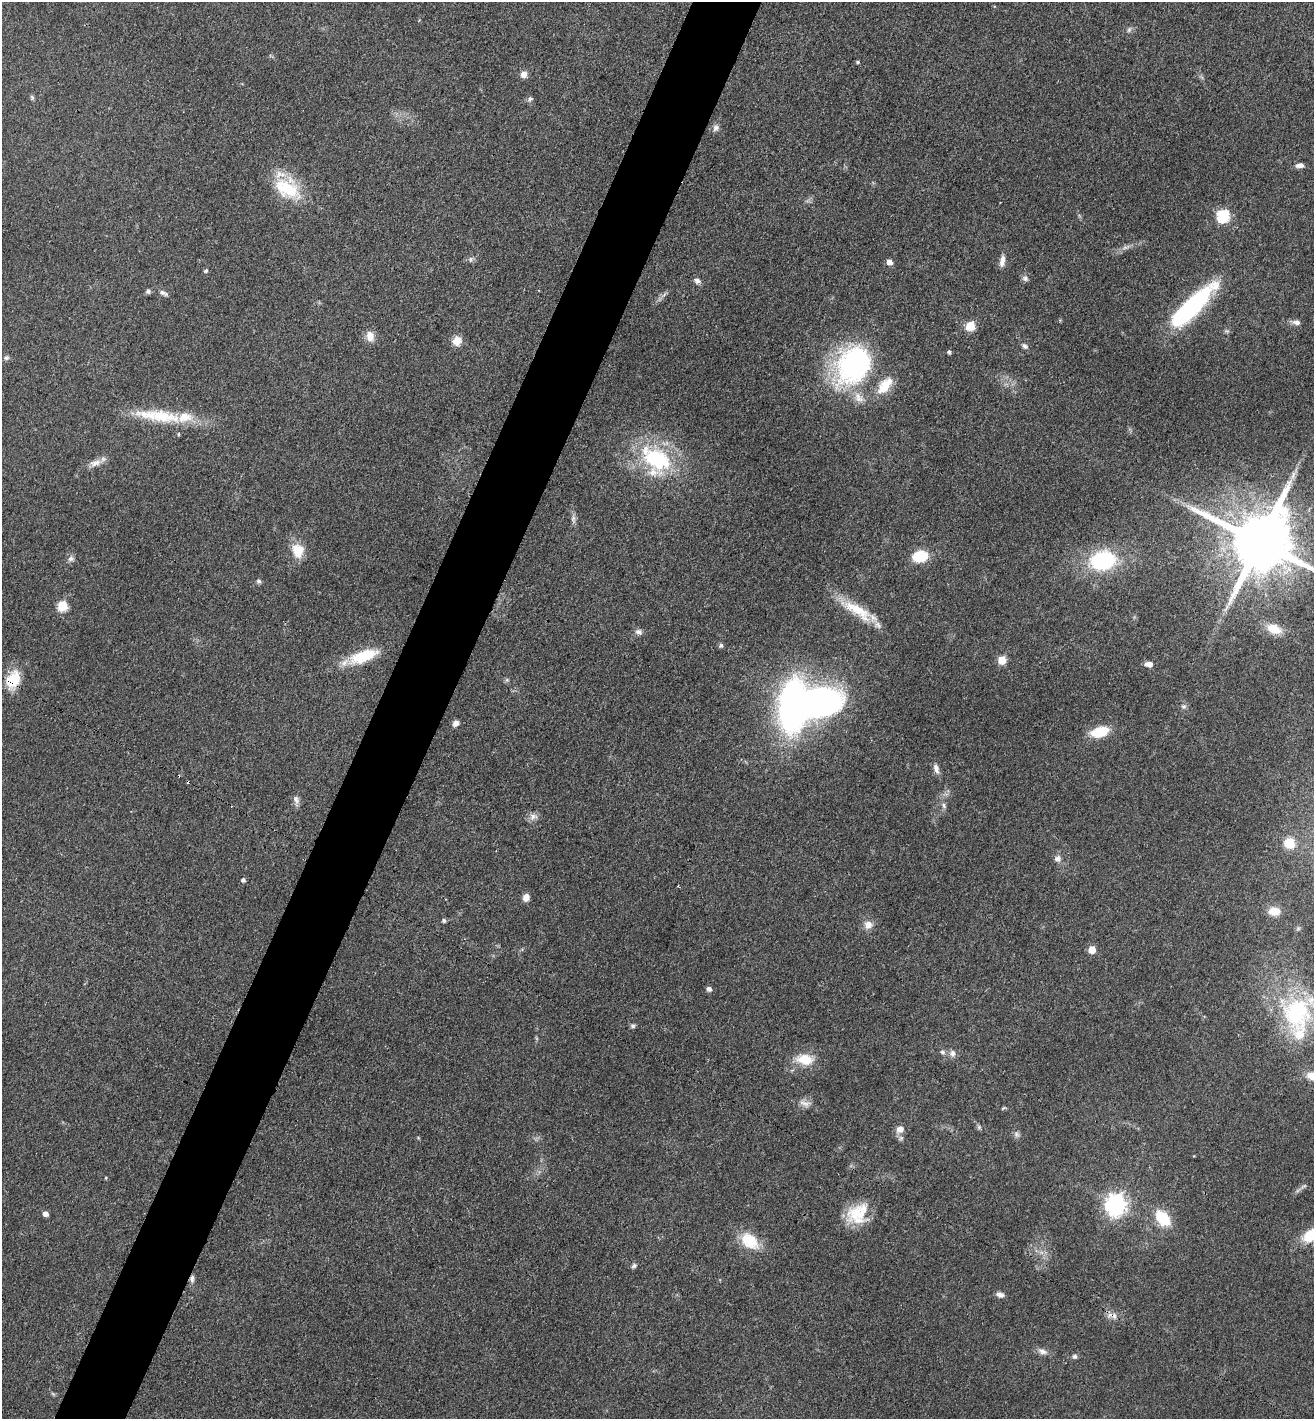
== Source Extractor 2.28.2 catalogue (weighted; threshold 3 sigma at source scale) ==
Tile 7 of 4 x 4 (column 3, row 2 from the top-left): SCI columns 2784-4095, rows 2846-4262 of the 5702 x 5692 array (HDU 1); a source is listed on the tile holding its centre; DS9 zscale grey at full resolution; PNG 1316 x 1421 px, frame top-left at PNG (2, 2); no overlay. Shown black and unused: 5% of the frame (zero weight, under 3 of 4 exposures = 2% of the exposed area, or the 3 px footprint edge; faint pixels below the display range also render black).
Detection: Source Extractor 2.28.2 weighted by HDU 2 'WHT'; one run over the whole footprint, this tile lists its part. Background 0.0823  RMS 0.0062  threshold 0.0278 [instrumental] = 3 sigma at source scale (4.5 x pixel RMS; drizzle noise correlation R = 1.50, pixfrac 1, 0.05/0.05 arcsec/px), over >= 5 px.
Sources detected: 109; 1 inside a brighter object's white glare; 4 cosmic-ray / hot-pixel residue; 1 long thin detection or spike segment (spike, bleed or trail) — not listed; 9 inside a brighter listed object's ellipse — not listed separately; the other 94 listed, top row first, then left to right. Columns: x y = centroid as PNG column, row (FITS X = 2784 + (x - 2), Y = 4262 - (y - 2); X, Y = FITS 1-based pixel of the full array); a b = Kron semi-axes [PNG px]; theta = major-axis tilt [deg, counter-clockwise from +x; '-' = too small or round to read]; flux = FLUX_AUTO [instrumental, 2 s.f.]
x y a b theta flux
1129 30 8 5 63 1.4
858 62 4 3 - 0.95
524 74 8 8 - 3.7
32 97 7 5 -69 1.1
530 99 8 6 33 1.6
716 128 10 8 48 2.5
1300 165 10 6 5 2.8
287 188 36 24 -33 32
1223 216 6 6 - 74
1125 247 7 4 1 1.5
471 259 6 6 - 1.6
1002 261 15 6 82 4.3
889 262 5 5 - 5
206 271 5 4 - 1.1
1025 278 9 7 -35 2
697 281 9 7 -30 2.4
148 291 7 6 - 1.3
163 293 13 5 -26 2.2
664 294 9 3 45 1.6
1191 307 59 15 45 88
1296 322 11 6 -6 3.1
970 326 5 5 - 29
370 336 15 11 -79 5.6
457 341 11 10 - 6.4
1025 346 9 6 -34 1.9
949 352 4 4 - 1.3
6 358 7 6 - 1.6
853 365 47 35 57 120
885 385 27 14 51 14
161 416 43 19 -9 27
657 459 42 29 -34 61
95 463 18 9 14 5
1293 475 15 5 70 3.8
573 519 13 6 -85 2.4
1259 542 18 16 -27 6900
297 550 20 15 -66 12
920 556 11 8 13 30
71 559 9 7 14 2.3
1103 560 26 18 11 59
259 581 6 5 - 1.7
62 606 6 6 - 35
858 610 47 14 -33 22
1274 629 18 11 -23 10
639 632 10 8 -19 2.5
721 645 6 5 - 1.3
363 656 34 13 20 25
1002 660 5 5 - 19
1149 664 10 6 -2 3.3
13 680 25 16 65 17
507 680 6 5 - 1.1
793 705 30 15 87 350
1184 706 8 7 - 1.8
456 723 7 6 - 2.9
1100 732 19 10 14 18
936 769 14 6 -75 3.3
296 799 11 8 -67 2.9
944 806 8 6 -74 1.8
533 817 12 8 28 3.3
1290 843 10 9 - 15
1057 859 9 8 - 3.1
243 880 5 5 - 1.7
526 897 7 6 - 4.9
1274 911 13 10 1 8.2
444 920 5 4 - 1.7
868 925 11 11 - 5
1298 928 6 6 - 1.1
1092 950 5 5 - 11
709 989 6 5 - 2.2
1296 1013 49 41 -74 83
633 1026 7 6 - 1.4
942 1052 7 6 - 1.6
953 1053 10 7 -87 2.7
805 1059 22 13 -6 14
1312 1076 15 11 -5 9
804 1103 18 7 -26 4.2
1003 1108 6 4 25 0.77
979 1127 7 5 -47 1.2
900 1129 10 8 24 4.4
1017 1135 8 7 - 2
106 1178 4 3 - 0.65
1303 1186 14 4 38 1.7
1116 1204 9 7 88 370
857 1213 29 21 -1 19
45 1214 5 4 - 3.9
1163 1218 15 10 -51 26
1311 1235 17 10 34 21
750 1241 27 18 -40 19
634 1266 7 6 - 1.5
192 1279 11 5 87 2.3
1000 1295 9 6 -16 2.8
1112 1316 17 8 -8 4.5
1042 1351 14 8 -21 3.4
1075 1356 6 6 - 1.6
53 1394 7 4 -19 0.97
Overlapping masked pixels (flux is a lower limit): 3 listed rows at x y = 13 680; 192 1279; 1112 1316
Isophote crosses this tile's border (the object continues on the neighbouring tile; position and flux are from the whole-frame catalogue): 4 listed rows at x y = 1259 542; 1296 1013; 1312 1076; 1311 1235